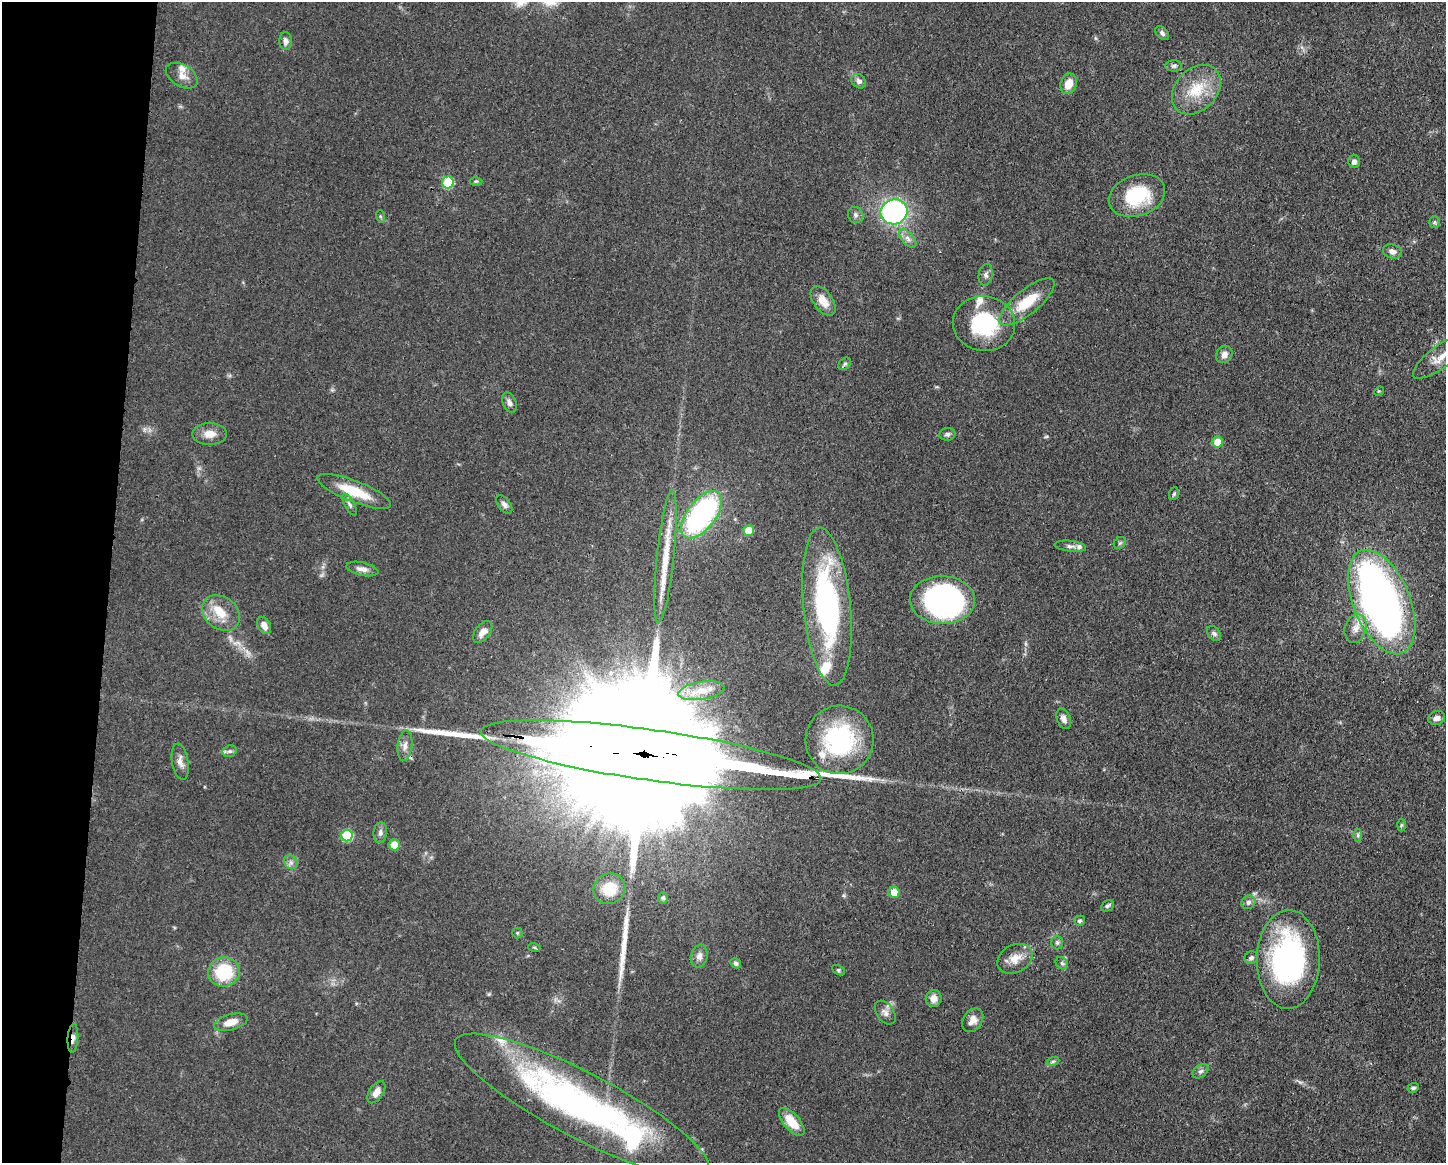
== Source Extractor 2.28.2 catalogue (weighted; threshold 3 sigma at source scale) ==
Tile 7 of 3 x 4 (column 1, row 3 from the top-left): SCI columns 114-1557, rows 1167-2327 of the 4672 x 4656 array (HDU 1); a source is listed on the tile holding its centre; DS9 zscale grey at full resolution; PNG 1448 x 1165 px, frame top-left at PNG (2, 2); each listed source drawn as its Kron ellipse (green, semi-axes under 4 px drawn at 4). Shown black and unused: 7% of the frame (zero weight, under 3 of 4 exposures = <1% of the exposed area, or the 3 px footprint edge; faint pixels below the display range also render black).
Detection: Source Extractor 2.28.2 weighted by HDU 2 'WHT'; one run over the whole footprint, this tile lists its part. Background 0.0585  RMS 0.0042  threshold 0.019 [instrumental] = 3 sigma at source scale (4.5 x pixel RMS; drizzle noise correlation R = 1.50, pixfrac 1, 0.05/0.05 arcsec/px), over >= 5 px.
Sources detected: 103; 3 inside a brighter object's white glare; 2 long thin detections or spike segments (spike, bleed or trail) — neither listed nor drawn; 9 inside a brighter listed object's ellipse — not listed separately; the other 89 listed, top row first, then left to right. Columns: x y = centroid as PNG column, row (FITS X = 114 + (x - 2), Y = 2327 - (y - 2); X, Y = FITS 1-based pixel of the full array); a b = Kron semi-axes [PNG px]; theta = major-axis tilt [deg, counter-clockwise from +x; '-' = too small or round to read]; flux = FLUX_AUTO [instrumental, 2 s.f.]
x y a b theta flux
1162 33 8 5 -47 1.1
286 41 9 6 -89 2
1174 66 8 5 0 1.1
182 76 17 11 -30 3.7
859 81 8 6 -48 1.5
1069 84 10 8 70 6.1
1196 90 28 20 47 14
1354 162 6 6 - 1.4
476 181 6 4 0 0.59
448 182 6 6 - 21
1137 196 29 20 19 24
894 212 13 12 - 71
856 215 8 7 - 1.4
380 216 6 4 -72 0.58
1434 222 6 5 - 0.79
908 238 11 6 -49 1.8
1392 251 10 7 -16 1.9
986 275 11 7 81 1.5
823 301 17 9 -55 5.3
1027 302 34 12 39 15
984 324 31 27 -8 32
1224 354 9 8 - 2.6
1441 357 34 11 36 7.2
845 364 7 5 43 0.81
1379 391 5 4 - 0.4
509 403 11 6 -65 1.9
210 434 17 11 1 4.5
947 434 8 6 5 1.2
1217 442 5 5 - 6.2
354 491 39 10 -21 14
1174 494 6 5 - 0.69
350 504 12 5 -64 1.4
504 504 11 6 -52 1.5
701 515 28 14 52 84
749 530 5 5 - 8.3
1120 543 7 5 44 0.71
1070 546 16 5 -6 1.7
665 556 67 8 84 14
362 569 16 6 -12 2.6
942 600 32 24 -1 100
1382 602 55 28 -68 240
827 607 79 23 -84 85
221 613 20 16 -39 8.8
264 625 9 6 -62 3.1
1356 628 14 11 73 4.3
483 632 12 7 52 3.1
1214 633 8 6 -49 1.2
702 691 23 9 9 6.8
1437 718 8 7 - 1.9
1064 719 11 6 -69 2.4
839 740 34 34 - 49
405 746 15 7 83 2.7
229 751 7 5 19 1
651 755 172 25 -8 63000
180 762 18 8 -80 2.9
1401 825 6 4 88 0.61
380 833 10 6 83 1.7
347 835 6 5 - 25
1358 835 6 4 90 0.7
394 845 5 5 - 7.2
291 862 7 6 - 1.4
609 889 16 15 - 10
894 892 5 5 - 5.4
663 898 6 5 - 0.72
1248 902 7 6 - 1.3
1107 906 7 5 27 0.84
1080 921 5 5 - 1.1
517 933 5 5 - 0.58
1057 943 7 6 - 0.99
534 947 6 4 -19 0.55
699 956 12 8 77 2.3
1251 958 7 6 - 1.3
1015 959 19 13 28 5.6
1288 959 49 31 89 90
736 963 5 5 - 1.2
1062 963 7 5 -44 0.92
838 970 7 4 -27 0.69
224 972 16 15 - 21
934 998 8 8 - 3.4
885 1013 13 8 -54 2.4
973 1020 13 9 55 3.4
231 1022 17 8 14 5.4
73 1038 14 5 86 2.1
1053 1061 7 4 19 0.82
1200 1071 9 6 39 1.3
1413 1088 6 4 19 0.94
376 1092 12 7 57 3.1
582 1105 142 32 -27 160
792 1122 17 8 -49 9.1
Overlapping masked pixels (flux is a lower limit): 4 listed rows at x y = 405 746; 651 755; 73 1038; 582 1105
Isophote crosses this tile's border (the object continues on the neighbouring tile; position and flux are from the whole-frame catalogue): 1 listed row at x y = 1441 357